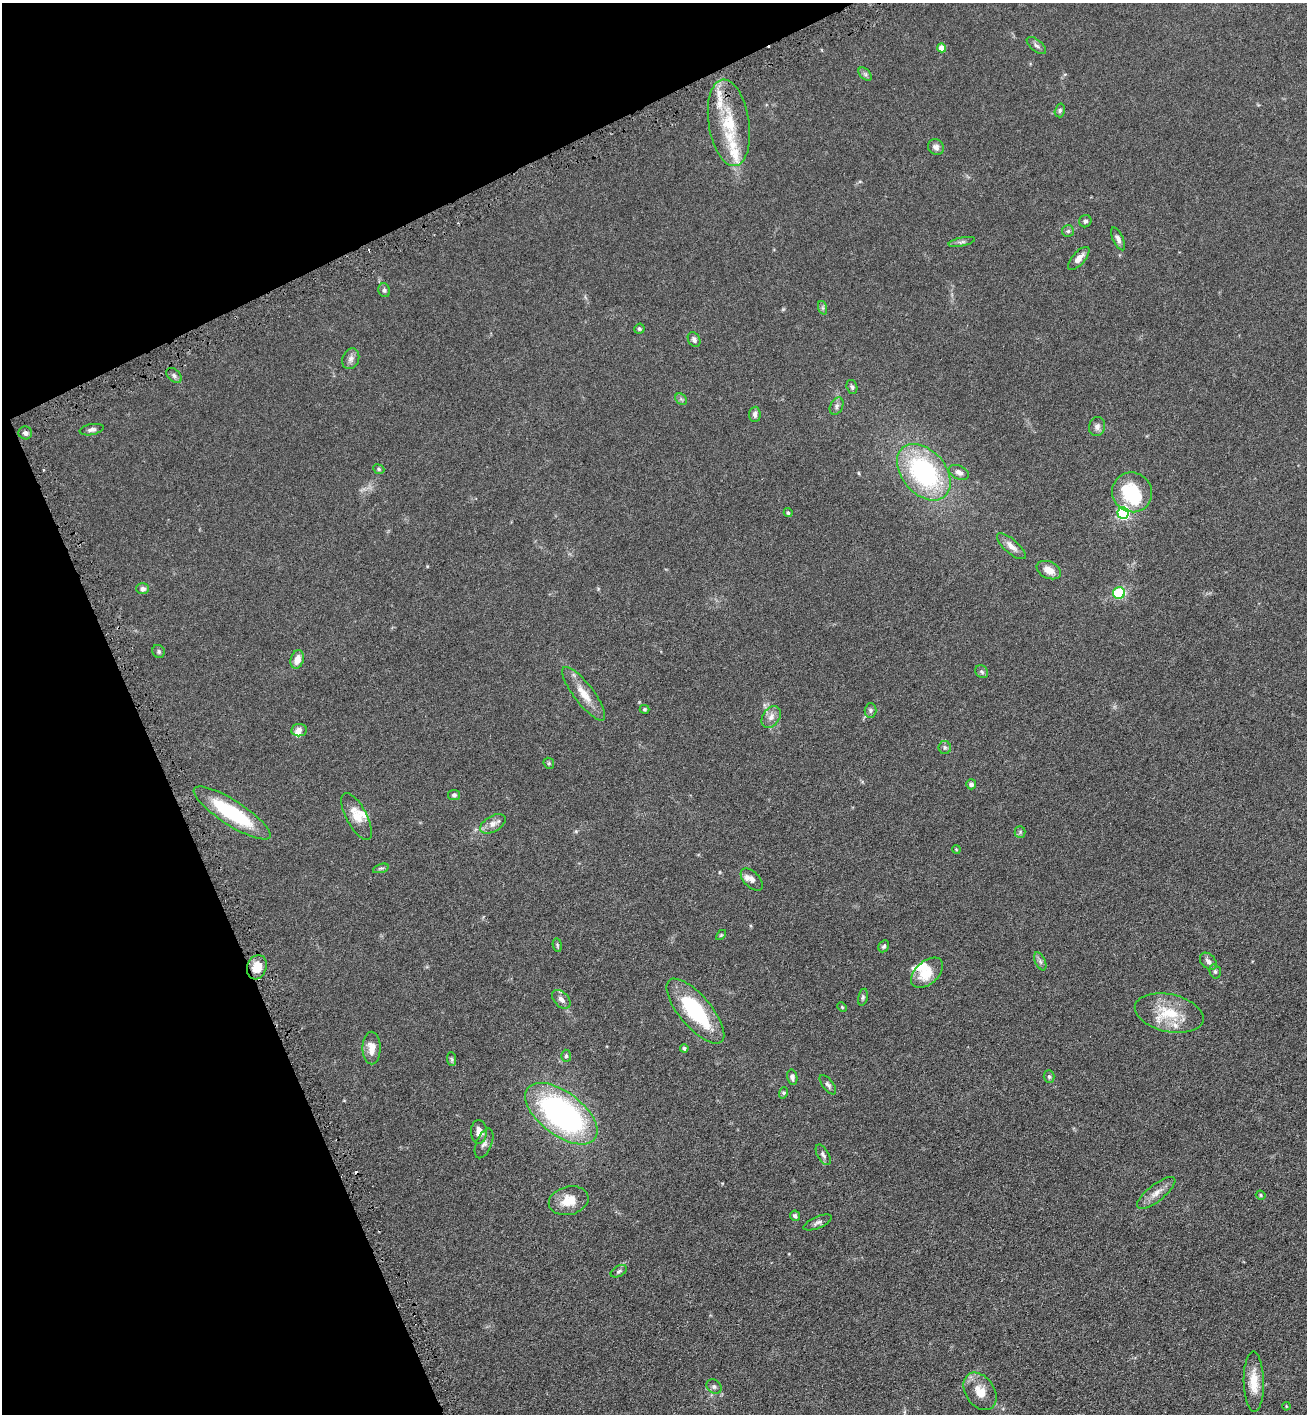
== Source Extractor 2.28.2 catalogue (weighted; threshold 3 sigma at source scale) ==
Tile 5 of 4 x 4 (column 1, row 2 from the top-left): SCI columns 149-1453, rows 2837-4248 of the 5654 x 5672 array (HDU 1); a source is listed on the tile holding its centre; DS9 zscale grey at full resolution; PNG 1309 x 1416 px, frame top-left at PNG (2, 3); each listed source drawn as its Kron ellipse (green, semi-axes under 4 px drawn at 4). Shown black and unused: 22% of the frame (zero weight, under 3 of 6 exposures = <1% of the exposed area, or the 3 px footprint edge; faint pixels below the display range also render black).
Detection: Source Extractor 2.28.2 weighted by HDU 2 'WHT'; one run over the whole footprint, this tile lists its part. Background 0.0619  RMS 0.0058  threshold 0.0239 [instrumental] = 3 sigma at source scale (4.09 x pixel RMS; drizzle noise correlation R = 1.36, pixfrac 0.8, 0.05/0.05 arcsec/px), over >= 5 px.
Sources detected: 99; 1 inside a brighter object's white glare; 2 cosmic-ray / hot-pixel residue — neither listed nor drawn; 8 inside a brighter listed object's ellipse — not listed separately; the other 88 listed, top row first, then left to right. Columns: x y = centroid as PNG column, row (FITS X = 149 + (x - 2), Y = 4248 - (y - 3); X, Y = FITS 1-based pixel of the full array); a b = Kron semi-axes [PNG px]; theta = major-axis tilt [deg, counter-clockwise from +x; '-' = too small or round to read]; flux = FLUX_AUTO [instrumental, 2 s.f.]
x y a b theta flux
1036 45 11 6 -40 1.7
942 48 4 4 - 5.9
865 74 8 5 -45 1.2
1060 110 7 5 76 0.97
729 123 44 20 -81 26
936 147 8 7 - 2
1085 221 6 6 - 1.3
1068 231 6 6 - 1.1
1118 239 12 5 -64 1.9
962 242 13 4 12 1.5
1079 258 14 6 49 3.6
384 290 7 5 -68 1.2
823 308 7 4 -71 0.98
639 329 5 5 - 0.86
694 340 8 6 -61 1.6
351 359 11 8 68 2.3
174 375 9 6 -39 1.4
852 387 7 5 -74 0.98
681 399 6 5 - 0.98
837 406 9 6 66 1.7
755 414 7 6 - 1.9
1097 427 10 8 74 2.1
92 430 12 5 11 1.6
25 433 7 6 - 1.7
379 469 6 4 -24 0.75
924 472 32 22 -49 70
959 472 10 6 -25 2.6
1132 492 20 19 - 27
788 513 4 4 - 0.92
1123 513 6 6 - 83
1011 546 18 7 -41 3.7
1049 570 13 8 -25 4.7
142 589 6 5 - 1.7
1119 593 6 6 - 28
158 651 6 6 - 1.1
297 659 9 6 74 5.2
982 672 7 6 - 1.2
584 694 33 10 -53 8.7
645 709 5 4 - 0.68
871 710 7 6 - 1.1
771 717 12 8 55 3.2
299 730 7 6 - 2.4
945 747 6 6 - 1.2
549 763 6 5 - 0.77
971 784 5 5 - 1.5
454 795 6 5 - 1.2
232 813 45 12 -33 38
357 816 26 10 -62 7.5
493 824 14 8 30 3.5
1020 832 5 5 - 0.82
956 849 4 3 - 0.43
381 868 8 3 19 0.91
752 880 13 7 -46 2.7
721 935 6 3 45 0.56
557 945 7 4 -82 0.75
884 946 6 5 - 0.95
1040 961 9 5 -63 1.3
1208 961 10 7 -46 2.2
257 967 12 9 72 8
1215 971 7 5 -74 1.1
927 973 19 11 41 9.8
863 997 8 4 77 1
561 999 11 7 -46 2.6
842 1007 5 3 - 0.52
695 1011 40 16 -50 39
1169 1013 35 18 -12 18
372 1048 16 9 -89 5.8
684 1048 4 4 - 1.2
566 1056 6 5 - 0.9
452 1059 7 4 -88 0.87
792 1077 7 5 -77 1.6
1049 1077 6 5 - 0.99
828 1085 11 5 -52 1.4
783 1093 6 3 71 0.64
561 1114 42 21 -37 130
479 1132 12 8 -88 4.4
484 1143 16 8 68 2.5
823 1155 11 5 -61 1.5
1156 1193 23 8 38 4.6
1261 1195 5 4 - 0.6
569 1201 20 14 14 9.1
795 1216 5 5 - 1.2
818 1222 15 5 23 1.7
619 1271 9 5 30 1.2
1254 1382 30 10 -89 9.6
714 1387 8 6 -38 1.5
980 1391 20 14 -55 8.5
1286 1406 4 3 - 0.45
Overlapping masked pixels (flux is a lower limit): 1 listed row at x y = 729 123